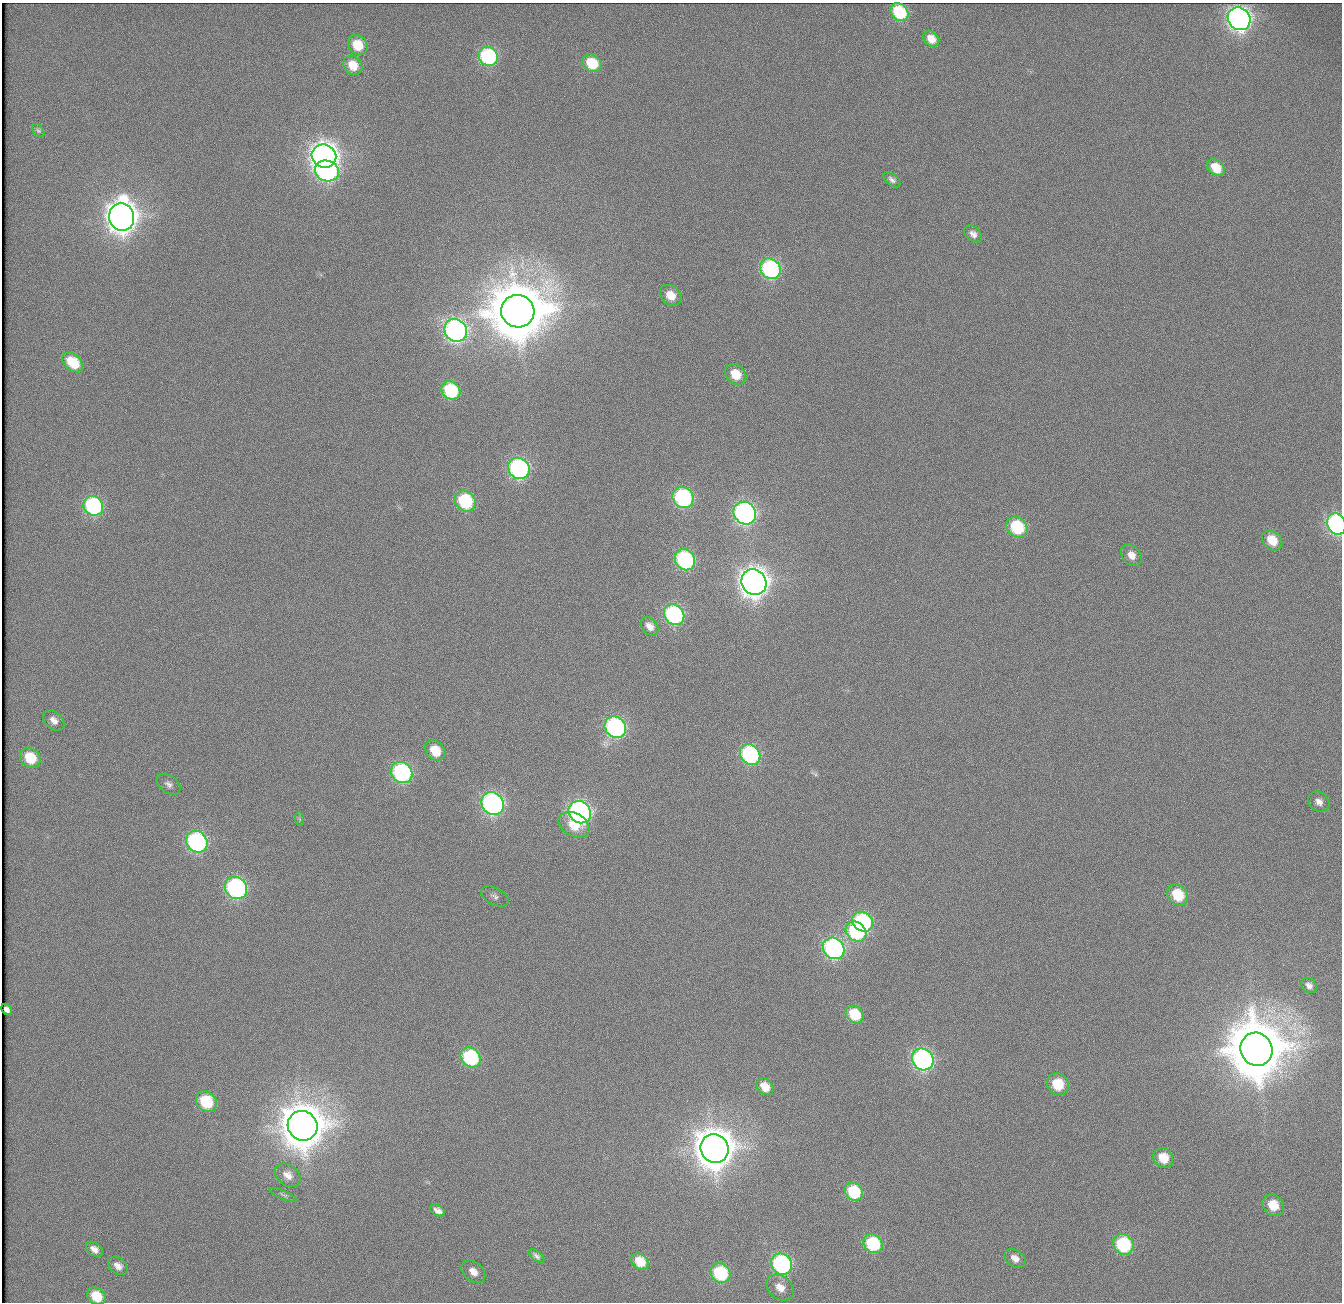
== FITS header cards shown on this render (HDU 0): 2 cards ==
NAXIS1  =                 1340          /
NAXIS2  =                 1300          /

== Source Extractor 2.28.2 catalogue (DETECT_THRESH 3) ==
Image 1340 x 1300 px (HDU 0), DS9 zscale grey, 1 PNG px = 1 image px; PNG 1344 x 1304 px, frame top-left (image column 1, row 1300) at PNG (2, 3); each listed source drawn as its Kron ellipse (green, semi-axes under 4 px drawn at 4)
Background 110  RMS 2.7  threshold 8.18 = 3 sigma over >= 5 px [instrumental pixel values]
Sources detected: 82; all 82 listed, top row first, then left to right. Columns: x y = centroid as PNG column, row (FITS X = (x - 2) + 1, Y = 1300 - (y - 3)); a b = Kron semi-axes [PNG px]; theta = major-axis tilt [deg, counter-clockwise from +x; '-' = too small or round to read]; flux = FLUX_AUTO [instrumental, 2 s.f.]
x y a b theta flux
900 12 10 8 -45 1.3e+04
1239 19 12 10 -45 1.1e+05
931 39 9 6 -42 2.4e+03
358 45 11 9 -47 5.7e+03
488 56 10 9 - 2.5e+04
592 63 10 8 -33 6.3e+03
353 65 10 8 -47 4.2e+03
38 131 7 5 -48 3.5e+02
324 156 12 11 - 2.0e+05
1216 168 10 7 -41 4.5e+03
327 171 12 10 -22 4.8e+04
892 180 10 5 -38 6.9e+02
122 217 14 12 -75 3.1e+05
973 234 10 7 -41 1.0e+03
770 269 11 9 -46 3.5e+04
671 295 12 9 -41 3.1e+03
518 311 17 16 - 1.7e+06
456 330 12 10 -49 7.6e+04
73 362 12 8 -41 7.5e+03
736 374 11 9 -42 4.5e+03
451 390 10 8 -40 1.4e+04
519 468 11 10 - 4.9e+04
683 498 11 10 - 3.3e+04
465 501 11 9 -44 1.7e+04
93 506 10 9 - 3.2e+04
745 513 12 10 -49 7.5e+04
1336 524 11 9 -65 5.1e+04
1017 527 11 9 -44 1.4e+04
1272 540 11 8 -46 4.6e+03
1131 555 12 9 -48 1.8e+03
685 560 11 9 -51 3.2e+04
754 582 13 12 - 2.4e+05
674 615 11 9 -47 3.7e+04
650 626 10 7 -48 1.3e+03
54 720 12 8 -43 1.5e+03
615 727 11 10 - 4.6e+04
435 751 11 9 -46 4.6e+03
750 754 11 9 -47 3.1e+04
30 758 11 9 -43 6.6e+03
402 772 11 10 - 3.5e+04
169 784 13 8 -35 1.0e+03
1319 802 11 9 -39 1.4e+03
493 804 12 10 -49 7.1e+04
580 812 12 10 -44 7.5e+04
300 819 7 4 -88 3.8e+02
574 825 16 11 -28 4.5e+03
197 842 11 10 - 4.5e+04
236 888 12 10 -45 4.8e+04
1178 895 11 9 -46 8.5e+03
495 896 15 8 -28 1.0e+03
863 922 11 9 -41 2.6e+04
856 932 11 9 -39 1.9e+04
834 948 11 10 - 5.2e+04
1309 985 8 6 -42 9.3e+02
7 1009 6 5 - 5.4e+02
855 1014 10 8 -43 6.8e+03
1256 1049 17 15 -59 1.6e+06
470 1057 11 9 -43 2.0e+04
923 1059 11 10 - 5.9e+04
1058 1084 11 10 - 7.4e+03
765 1087 9 7 -45 2.3e+03
206 1101 11 9 -42 1.1e+04
303 1126 15 14 - 8.2e+05
714 1148 15 13 -56 6.1e+05
1163 1158 11 9 -46 4.6e+03
288 1175 14 10 -35 1.8e+03
854 1192 10 8 -44 1.1e+04
283 1195 15 4 -22 5.4e+02
1273 1205 12 10 -46 4.7e+03
438 1211 8 5 -27 8.9e+02
873 1244 10 8 -43 1.4e+04
1123 1244 11 9 -46 2.0e+04
94 1249 9 6 -36 1.3e+03
536 1256 9 4 -37 5.7e+02
1015 1258 11 8 -36 1.5e+03
640 1262 9 7 -40 4.0e+03
782 1264 11 10 - 4.3e+04
118 1266 11 8 -38 1.3e+03
473 1272 13 9 -41 1.9e+03
720 1273 10 9 - 1.5e+04
780 1288 15 11 -40 2.5e+03
96 1296 10 8 -41 5.0e+03
At the frame edge (FLAGS 8, measured only in part): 2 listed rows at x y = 1336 524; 96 1296